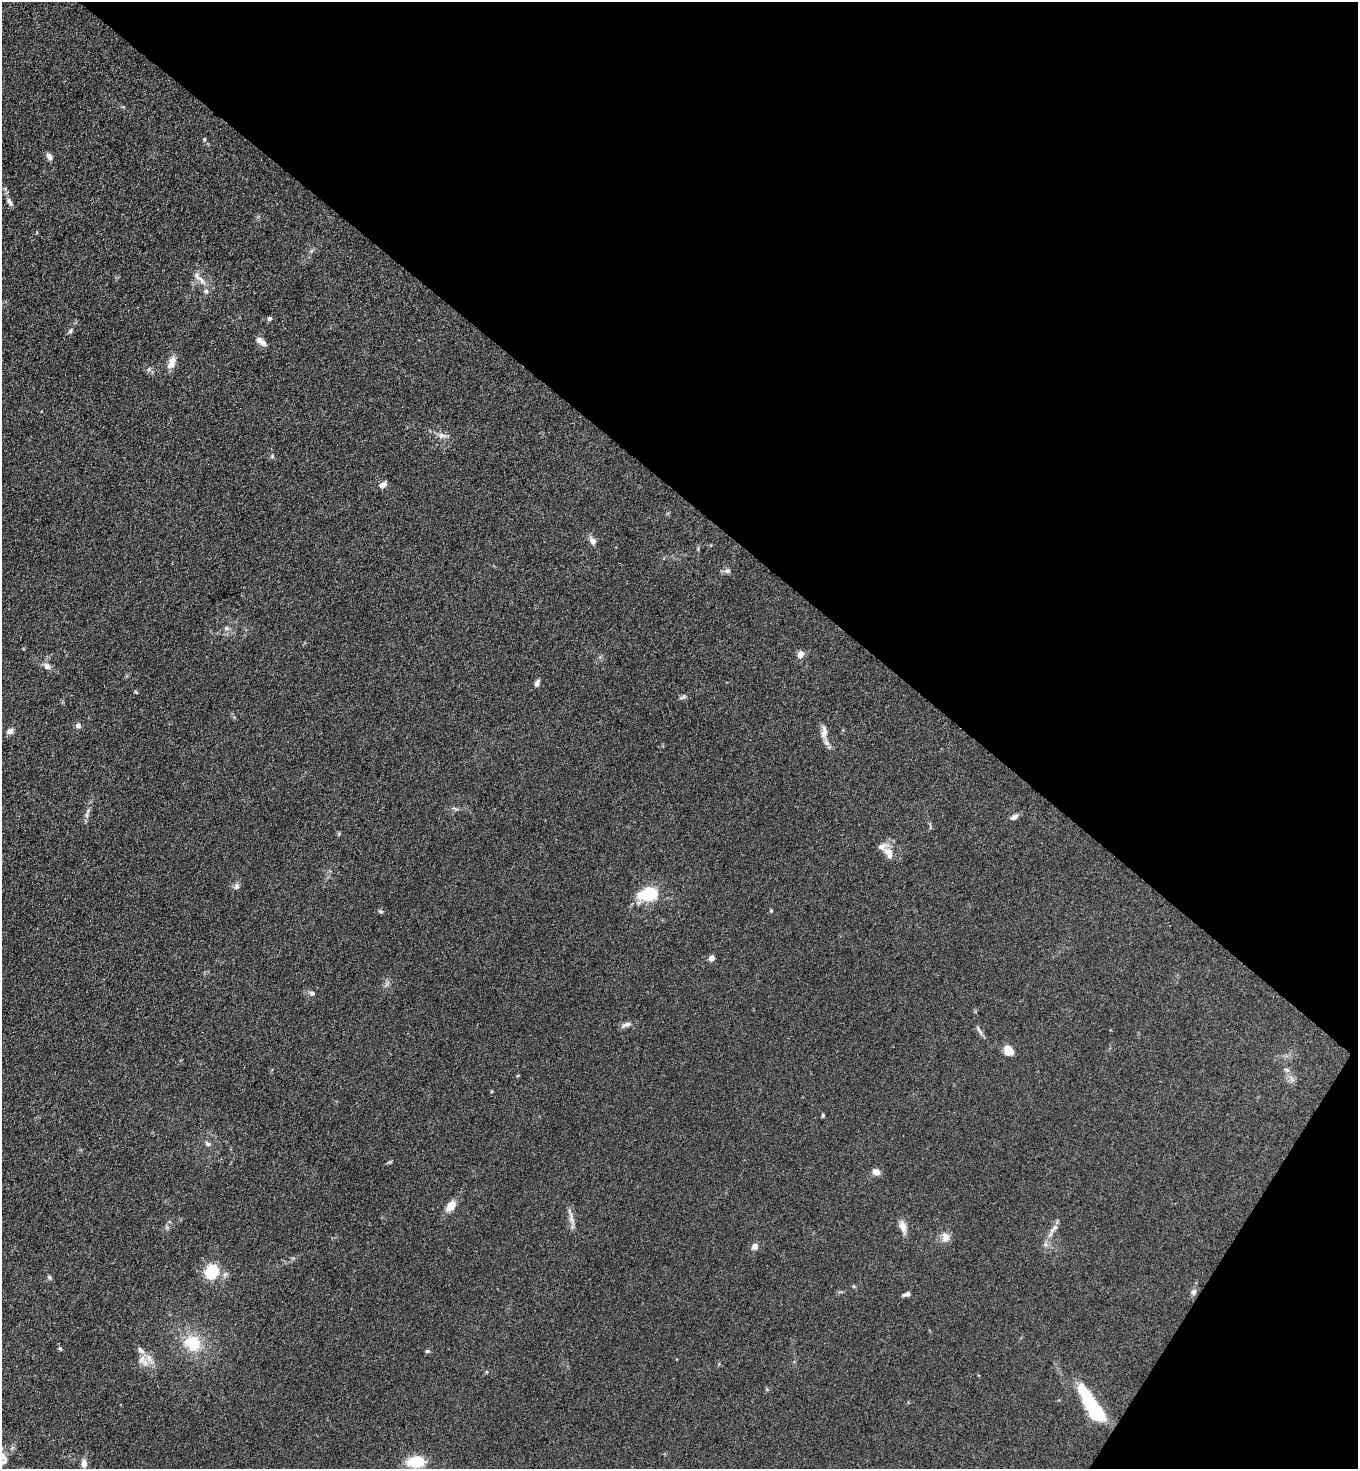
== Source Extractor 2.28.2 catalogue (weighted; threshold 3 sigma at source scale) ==
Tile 8 of 4 x 4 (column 4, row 2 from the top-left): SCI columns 4267-5622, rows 2973-4439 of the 5963 x 5945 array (HDU 1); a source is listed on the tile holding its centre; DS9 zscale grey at full resolution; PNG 1360 x 1471 px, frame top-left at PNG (2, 2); no overlay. Shown black and unused: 37% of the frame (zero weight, under 3 of 4 exposures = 5% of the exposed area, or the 3 px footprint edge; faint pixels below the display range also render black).
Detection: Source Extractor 2.28.2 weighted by HDU 2 'WHT'; one run over the whole footprint, this tile lists its part. Background 0.104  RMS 0.0074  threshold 0.0334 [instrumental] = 3 sigma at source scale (4.5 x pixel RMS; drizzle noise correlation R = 1.50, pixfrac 1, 0.05/0.05 arcsec/px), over >= 5 px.
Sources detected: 63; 5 inside a brighter listed object's ellipse — not listed separately; the other 58 listed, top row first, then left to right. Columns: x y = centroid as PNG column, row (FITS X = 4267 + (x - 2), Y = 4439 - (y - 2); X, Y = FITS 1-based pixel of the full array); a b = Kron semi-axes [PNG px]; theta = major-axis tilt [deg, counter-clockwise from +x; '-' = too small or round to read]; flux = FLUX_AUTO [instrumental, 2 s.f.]
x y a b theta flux
204 139 5 4 - 0.81
49 156 9 6 -69 3.2
9 201 11 5 -55 2.6
201 280 18 6 -43 5.3
270 318 5 5 - 1.8
70 331 7 5 61 1.4
261 342 14 6 -37 4.5
171 363 16 9 68 6.9
441 435 10 8 -3 3.6
383 485 9 7 27 3.8
593 541 9 7 -50 3.7
727 571 10 6 8 2.1
226 628 6 6 - 1.5
800 655 7 6 - 4.6
47 666 9 7 -27 3.8
537 683 8 5 72 2.9
136 692 5 3 - 0.65
683 697 10 4 23 1.6
78 725 6 6 - 2.5
10 731 8 6 27 3.9
824 732 20 8 86 5.6
455 809 12 2 -17 1.1
87 815 7 4 -89 1.7
1014 817 10 6 27 2.8
889 853 15 11 -50 7.5
236 886 9 7 68 2.4
648 894 20 12 14 33
381 911 6 5 - 1.2
771 911 5 4 - 0.76
711 958 4 4 - 6.1
312 993 7 6 - 1.7
627 1024 15 6 18 3.1
980 1031 15 4 -60 2.2
1008 1050 10 7 -55 14
1287 1070 8 4 -31 1.5
823 1115 5 4 - 0.88
208 1144 9 6 -28 1.9
876 1172 9 7 -21 4
451 1206 11 7 52 10
571 1218 23 6 -75 4.6
903 1227 15 8 -74 5.7
1053 1228 17 5 48 4
945 1237 14 10 -73 5.6
755 1246 8 7 - 3.5
212 1271 10 9 - 38
225 1274 7 6 - 2.1
49 1277 7 6 - 1.4
1194 1292 9 7 70 2.4
907 1294 9 4 17 2.5
193 1343 21 18 -34 24
60 1349 6 4 -56 0.92
427 1351 6 5 - 1.2
143 1360 19 9 -49 6.9
1086 1394 31 12 -58 29
1096 1413 20 14 -49 34
3 1456 15 8 -62 5.6
416 1462 17 11 5 23
84 1464 11 7 86 4.2
Isophote crosses this tile's border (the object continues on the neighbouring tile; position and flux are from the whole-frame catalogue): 1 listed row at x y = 3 1456